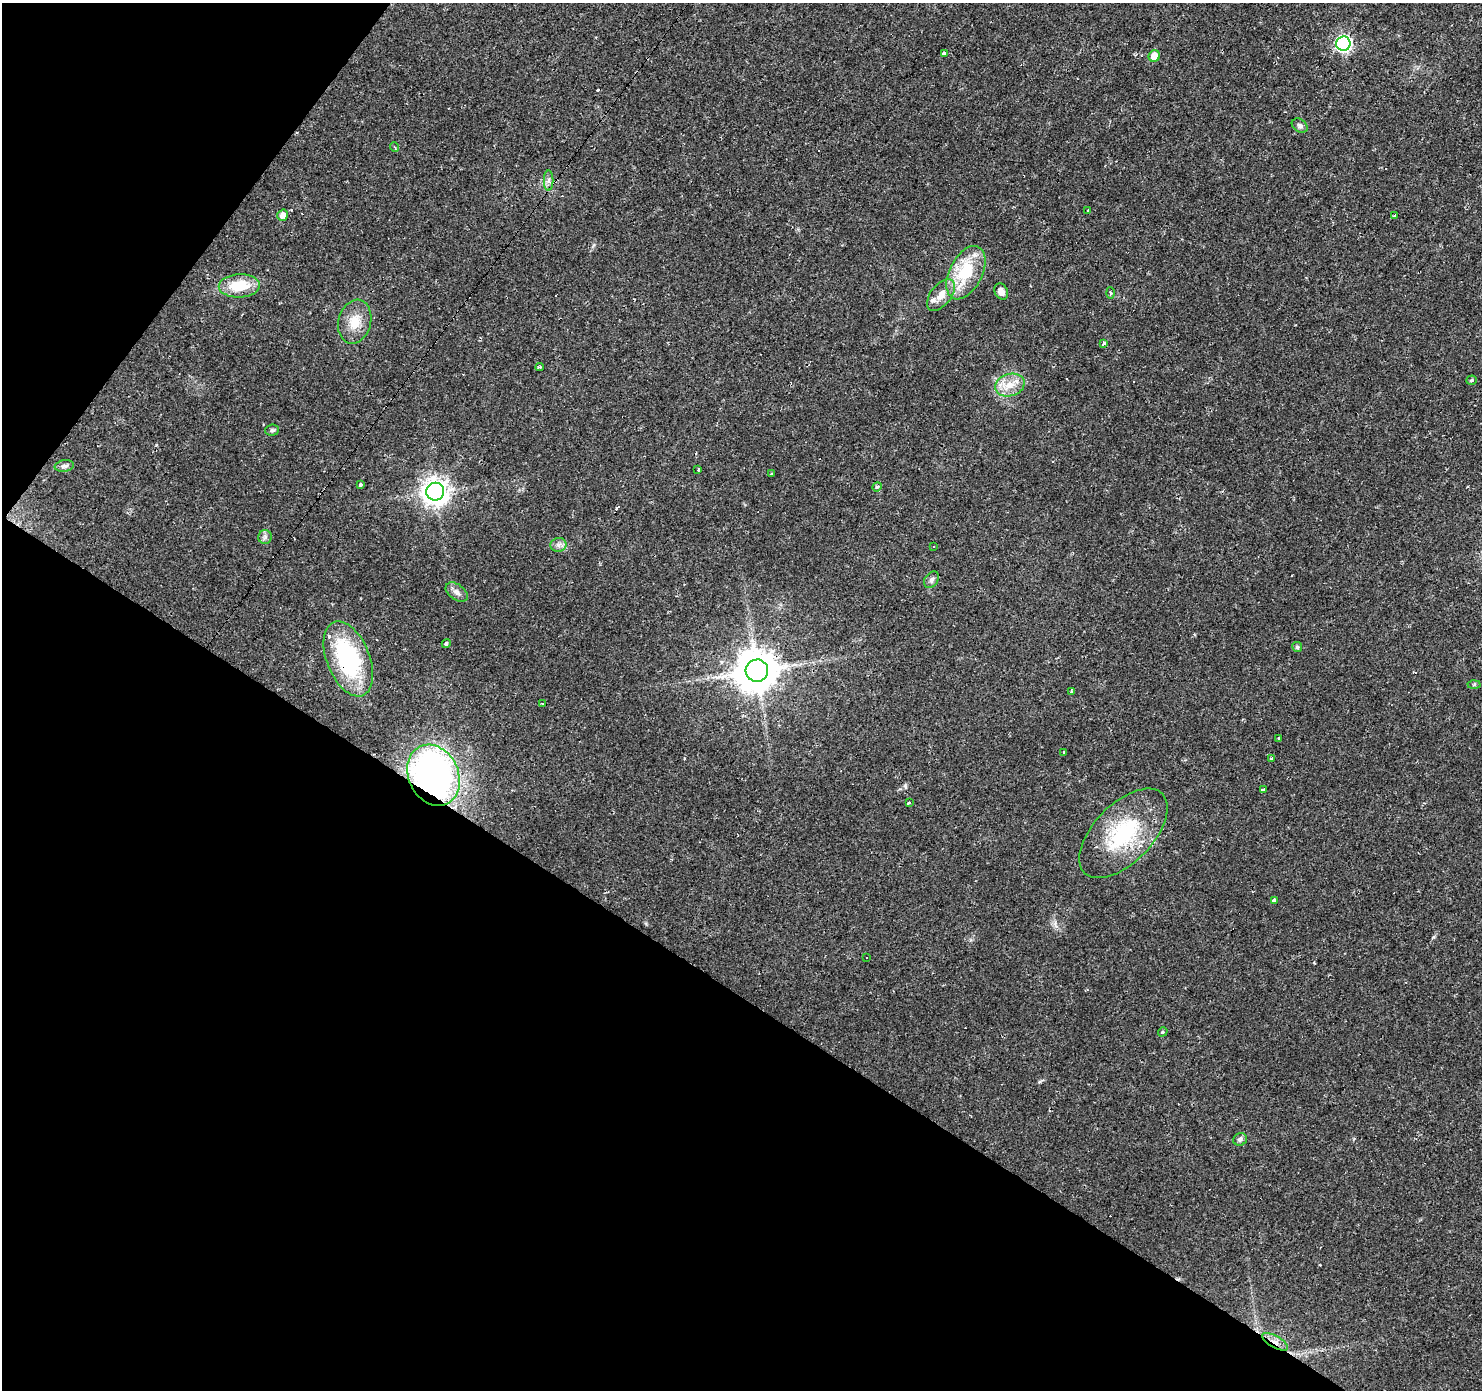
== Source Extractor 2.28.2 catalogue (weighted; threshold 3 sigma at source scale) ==
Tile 9 of 4 x 4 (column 1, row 3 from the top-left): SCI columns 1-1480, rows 1569-2956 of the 5924 x 5980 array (HDU 1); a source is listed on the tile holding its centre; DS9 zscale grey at full resolution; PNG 1484 x 1392 px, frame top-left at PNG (2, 3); each listed source drawn as its Kron ellipse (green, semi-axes under 4 px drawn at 4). Shown black and unused: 34% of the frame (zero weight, under 2 of 3 exposures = <1% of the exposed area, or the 3 px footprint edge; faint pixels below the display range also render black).
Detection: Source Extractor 2.28.2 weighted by HDU 2 'WHT'; one run over the whole footprint, this tile lists its part. Background 0.0235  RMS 0.0031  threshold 0.014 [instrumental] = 3 sigma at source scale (4.5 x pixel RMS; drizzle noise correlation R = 1.50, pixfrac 1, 0.0396/0.0396 arcsec/px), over >= 5 px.
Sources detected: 66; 14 cosmic-ray / hot-pixel residue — neither listed nor drawn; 2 inside a brighter listed object's ellipse — not listed separately; the other 50 listed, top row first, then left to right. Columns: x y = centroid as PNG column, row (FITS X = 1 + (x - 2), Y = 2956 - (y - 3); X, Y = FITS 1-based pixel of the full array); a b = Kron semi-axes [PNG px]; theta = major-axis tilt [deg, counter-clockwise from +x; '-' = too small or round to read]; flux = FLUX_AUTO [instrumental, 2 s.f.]
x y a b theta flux
1343 44 7 7 - 73
944 53 4 3 - 1.4
1154 56 6 5 - 3.7
1300 126 8 6 -34 0.92
395 147 5 3 - 0.33
549 180 10 5 89 1.1
1087 211 3 2 - 0.32
283 215 6 5 - 2.1
1394 216 3 3 - 0.87
966 273 29 16 63 15
239 286 21 11 3 9.5
1001 291 8 6 -62 2
1110 293 5 3 - 0.35
941 295 18 10 52 3.7
355 322 22 16 75 6
1104 343 4 3 - 1.1
540 367 4 3 - 0.51
1471 380 5 4 - 0.47
1010 385 15 11 16 4.3
272 430 7 5 4 0.58
64 466 9 5 9 0.99
698 470 3 3 - 0.38
771 474 3 2 - 0.53
360 484 3 3 - 0.6
877 487 5 4 - 0.51
435 492 9 9 - 310
265 537 7 7 - 0.85
558 545 8 7 - 1.2
933 547 3 3 - 0.51
931 580 9 6 57 1
457 592 12 7 -36 1.6
446 643 5 3 - 3.3
1297 647 5 5 - 0.78
348 659 39 21 -68 36
757 671 11 11 - 1000
1474 684 6 4 2 0.45
1071 691 4 2 - 0.28
542 704 3 3 - 0.39
1279 738 3 3 - 1.4
1064 752 3 3 - 1.1
1271 759 3 3 - 2.1
434 775 32 25 -65 120
1263 790 4 3 - 2.8
909 802 4 3 - 1.9
1123 833 55 29 46 28
1275 900 3 3 - 14
866 958 3 2 - 0.45
1163 1032 5 3 - 0.32
1240 1139 7 6 - 0.97
1275 1342 14 6 -29 2.1
Overlapping masked pixels (flux is a lower limit): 5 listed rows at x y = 348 659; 757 671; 434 775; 1123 833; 1275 1342
Unlisted compact peaks at least as high as the median listed source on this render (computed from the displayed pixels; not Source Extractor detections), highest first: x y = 1433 937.